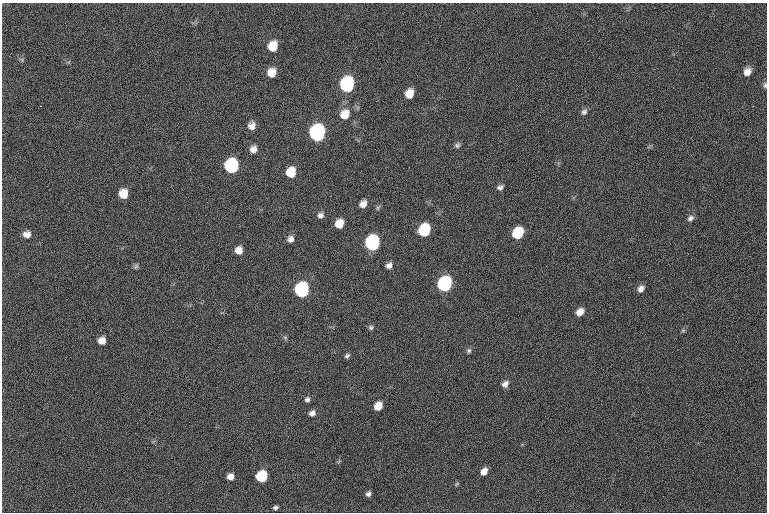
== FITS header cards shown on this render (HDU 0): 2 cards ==
NAXIS1  =                 765  / length of data axis 1
NAXIS2  =                 510  / length of data axis 2

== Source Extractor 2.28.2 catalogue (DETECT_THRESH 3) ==
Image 765 x 510 px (HDU 0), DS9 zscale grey, 1 PNG px = 1 image px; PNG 769 x 514 px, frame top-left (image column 1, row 510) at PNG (2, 3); no overlay
Background 153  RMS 16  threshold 48.6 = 3 sigma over >= 5 px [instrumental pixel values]
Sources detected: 50; all 50 listed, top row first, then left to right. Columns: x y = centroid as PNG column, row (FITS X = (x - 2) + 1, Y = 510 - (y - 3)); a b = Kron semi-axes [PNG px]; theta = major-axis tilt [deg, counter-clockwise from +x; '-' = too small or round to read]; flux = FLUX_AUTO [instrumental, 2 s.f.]
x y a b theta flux
273 46 9 8 - 20000
22 60 6 4 -72 1700
747 72 9 8 - 7900
272 73 8 7 - 13000
347 85 10 8 73 200000
765 85 8 5 -84 2300
409 94 8 7 - 13000
41 106 2 2 - 770
584 112 8 7 - 3200
345 114 11 10 - 15000
252 126 8 8 - 7300
317 133 10 8 74 380000
457 145 7 6 - 2500
253 149 8 7 - 6200
231 166 9 8 - 180000
291 172 8 7 - 27000
500 187 6 5 - 3300
123 194 8 8 - 18000
363 204 8 6 47 6800
320 215 8 7 - 3900
690 218 9 6 35 3600
339 224 7 7 - 18000
424 230 9 7 61 84000
518 233 9 7 56 61000
27 234 8 7 - 7000
290 239 7 6 - 5000
372 243 9 8 - 270000
239 250 7 7 - 9600
389 265 7 6 - 4900
136 266 7 5 73 2100
444 284 9 7 60 280000
641 289 8 6 56 5400
302 290 8 8 - 260000
580 312 8 6 48 9900
371 327 6 6 - 2100
683 331 6 4 -1 1400
285 337 6 4 -20 1600
102 341 7 7 - 9400
469 351 7 6 - 2400
347 356 7 5 33 2600
505 384 8 6 45 5300
307 399 6 6 - 3100
378 406 7 6 - 18000
312 413 8 6 29 5000
484 472 7 5 51 10000
231 476 6 5 - 7400
262 476 7 7 - 92000
457 484 6 4 31 1500
368 494 6 5 - 3500
275 507 5 3 - 2300
At the frame edge (FLAGS 8, measured only in part): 1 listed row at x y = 765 85